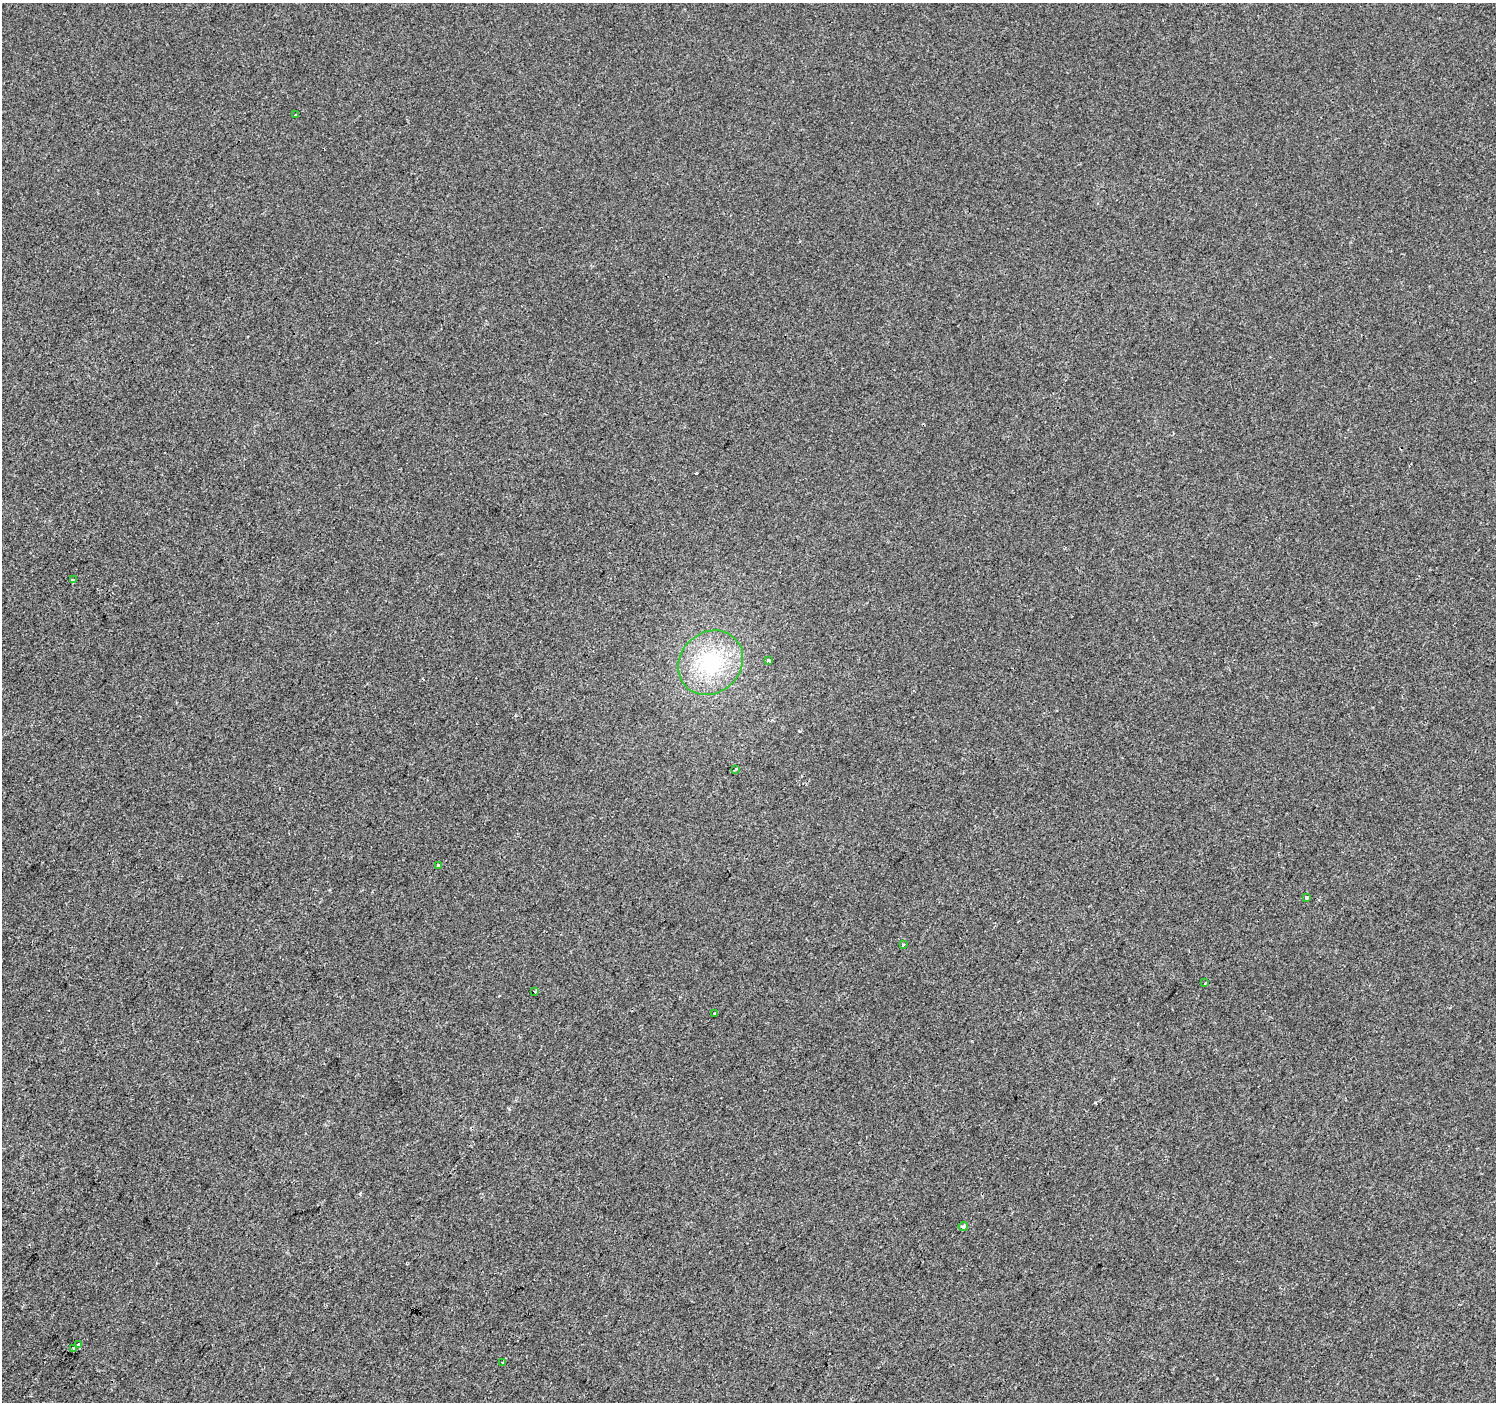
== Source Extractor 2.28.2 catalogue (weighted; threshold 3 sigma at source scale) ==
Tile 7 of 4 x 4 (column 3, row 2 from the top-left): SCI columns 2995-4488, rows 3042-4441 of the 5982 x 6017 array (HDU 1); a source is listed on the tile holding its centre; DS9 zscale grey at full resolution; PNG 1498 x 1404 px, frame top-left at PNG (2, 3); each listed source drawn as its Kron ellipse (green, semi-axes under 4 px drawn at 4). Shown black and unused: <1% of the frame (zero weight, under 2 of 3 exposures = <1% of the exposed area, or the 3 px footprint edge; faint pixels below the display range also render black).
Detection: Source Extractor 2.28.2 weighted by HDU 2 'WHT'; one run over the whole footprint, this tile lists its part. Background -7.52e-04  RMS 0.0042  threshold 0.0187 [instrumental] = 3 sigma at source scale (4.5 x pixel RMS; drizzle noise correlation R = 1.50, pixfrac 1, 0.0396/0.0396 arcsec/px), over >= 5 px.
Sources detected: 15; all 15 listed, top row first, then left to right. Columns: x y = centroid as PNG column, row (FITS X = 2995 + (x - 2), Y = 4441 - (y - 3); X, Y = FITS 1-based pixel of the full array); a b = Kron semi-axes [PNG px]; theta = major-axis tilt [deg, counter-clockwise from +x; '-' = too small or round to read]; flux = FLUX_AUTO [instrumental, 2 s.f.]
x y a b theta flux
296 115 2 2 - 0.41
73 580 3 3 - 1.5
768 660 3 3 - 3.9
711 663 34 30 42 33
735 769 3 3 - 1.5
438 865 3 3 - 1.3
1307 897 3 3 - 1.8
903 944 3 3 - 0.81
1205 983 3 2 - 0.64
534 991 3 3 - 0.66
715 1013 3 3 - 0.86
963 1226 4 4 - 1.2
78 1344 4 4 - 4.4
74 1348 3 2 - 0.76
503 1363 3 2 - 0.54